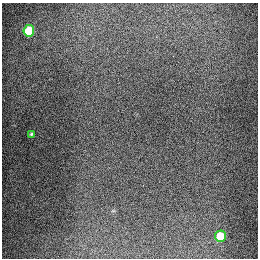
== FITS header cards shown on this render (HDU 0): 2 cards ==
NAXIS1  =                  256
NAXIS2  =                  256

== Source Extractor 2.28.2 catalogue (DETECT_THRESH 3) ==
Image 256 x 256 px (HDU 0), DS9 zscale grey, 1 PNG px = 1 image px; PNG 260 x 260 px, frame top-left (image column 1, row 256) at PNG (2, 3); each listed source drawn as its Kron ellipse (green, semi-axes under 4 px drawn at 4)
Background 1310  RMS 27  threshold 80.8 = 3 sigma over >= 5 px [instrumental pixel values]
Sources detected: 3; all 3 listed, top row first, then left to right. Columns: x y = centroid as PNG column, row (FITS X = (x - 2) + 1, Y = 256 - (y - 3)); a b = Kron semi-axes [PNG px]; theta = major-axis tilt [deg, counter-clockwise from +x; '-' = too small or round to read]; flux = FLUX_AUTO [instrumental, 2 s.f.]
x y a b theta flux
29 31 6 5 - 91000
31 134 3 3 - 2300
220 236 6 5 - 68000